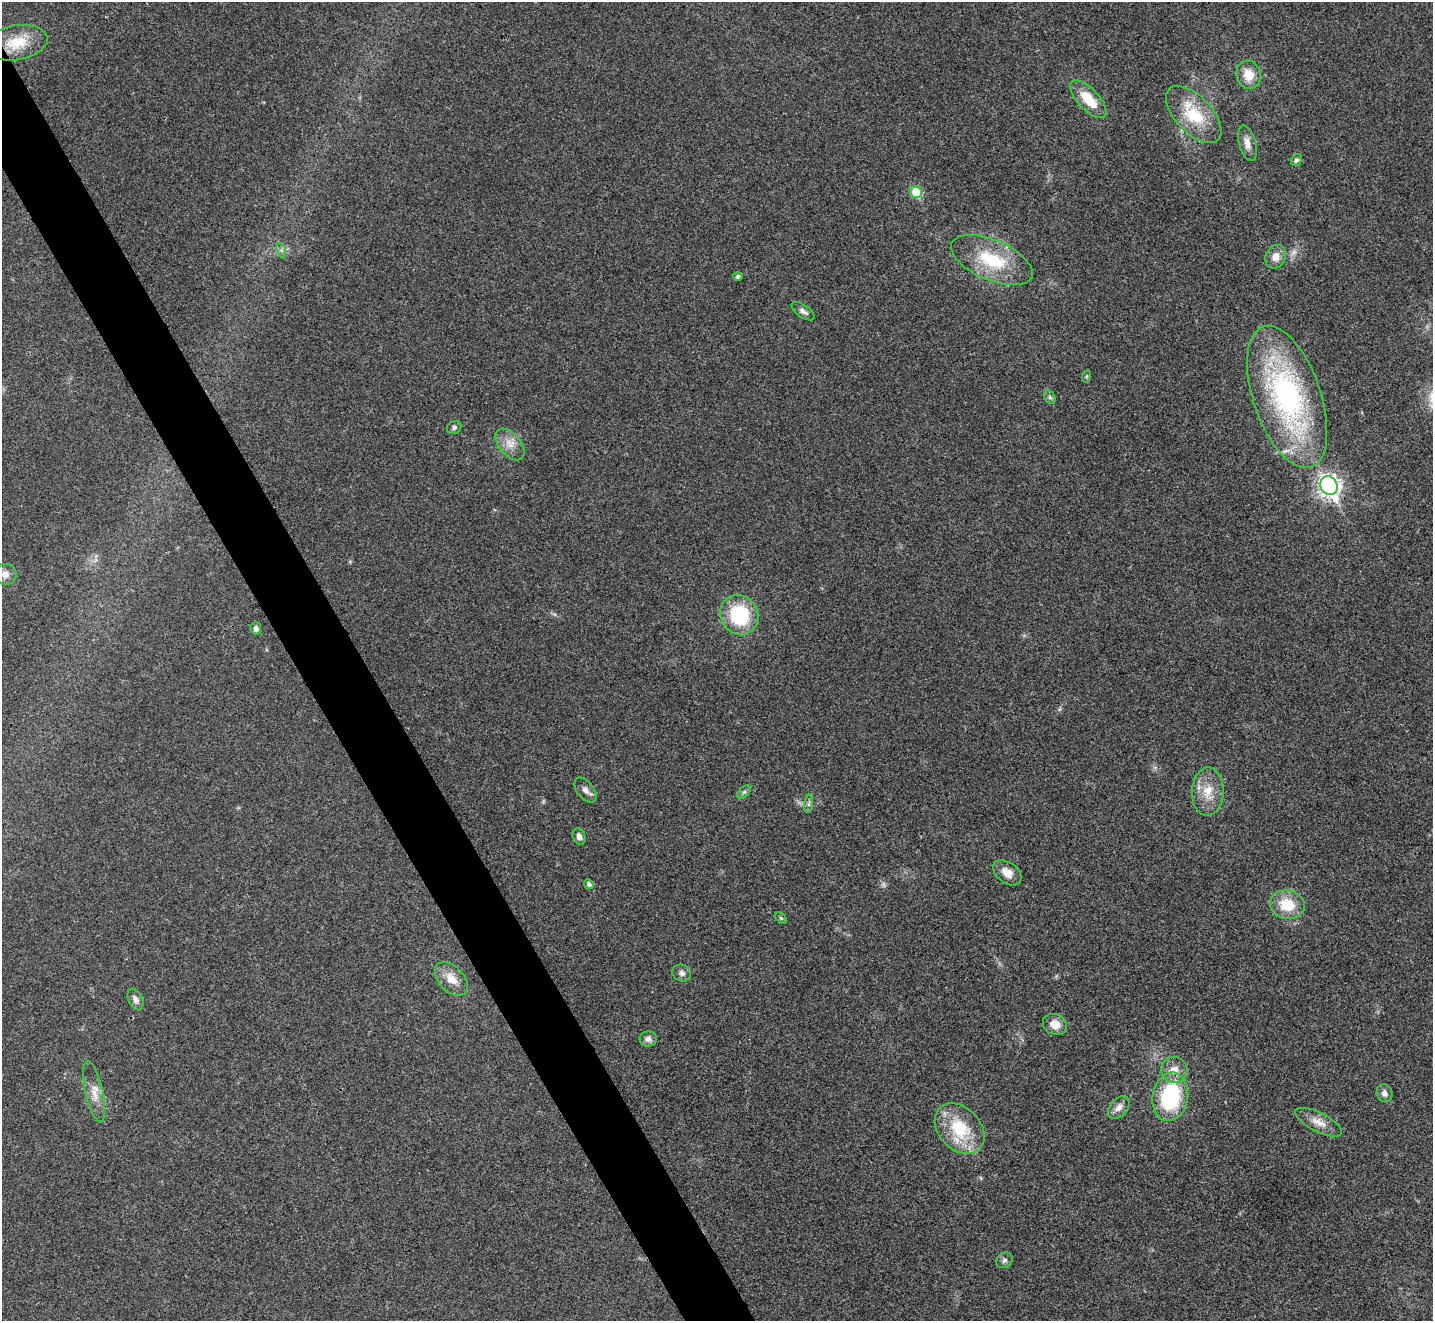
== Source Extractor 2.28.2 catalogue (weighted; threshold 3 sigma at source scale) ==
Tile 11 of 4 x 4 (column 3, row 3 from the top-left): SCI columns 2870-4300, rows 1610-2928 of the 5735 x 5724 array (HDU 1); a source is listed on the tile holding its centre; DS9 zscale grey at full resolution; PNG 1435 x 1323 px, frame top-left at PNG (2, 2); each listed source drawn as its Kron ellipse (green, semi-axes under 4 px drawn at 4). Shown black and unused: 5% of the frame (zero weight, under 3 of 4 exposures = <1% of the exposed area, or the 3 px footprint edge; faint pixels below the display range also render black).
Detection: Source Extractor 2.28.2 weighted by HDU 2 'WHT'; one run over the whole footprint, this tile lists its part. Background 0.0205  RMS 0.0043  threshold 0.0191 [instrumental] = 3 sigma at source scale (4.5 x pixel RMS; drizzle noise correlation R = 1.50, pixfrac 1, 0.05/0.05 arcsec/px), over >= 5 px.
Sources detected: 45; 1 too faint to see at this stretch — neither listed nor drawn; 1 inside a brighter listed object's ellipse — not listed separately; the other 43 listed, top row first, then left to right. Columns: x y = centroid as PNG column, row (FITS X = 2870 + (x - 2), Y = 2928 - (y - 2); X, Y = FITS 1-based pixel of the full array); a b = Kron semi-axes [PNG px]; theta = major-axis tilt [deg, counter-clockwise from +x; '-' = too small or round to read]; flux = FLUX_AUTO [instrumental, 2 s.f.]
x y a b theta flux
17 43 31 17 10 13
1249 75 14 12 -75 7
1088 99 24 10 -47 11
1194 114 35 18 -47 19
1247 143 18 8 -74 3.3
1296 160 6 5 - 0.89
916 192 6 5 - 13
281 250 7 4 -71 1
1276 257 12 10 62 3.9
992 260 44 20 -23 23
738 276 5 4 - 1.3
803 311 13 6 -35 2
1087 376 6 4 70 0.56
1050 397 7 5 -59 0.88
1287 397 74 33 -71 100
454 428 7 6 - 1.1
510 444 19 10 -50 5
1329 486 10 8 -61 230
5 574 11 10 - 2.9
739 615 20 18 -57 29
256 628 6 5 - 1.4
585 790 14 8 -51 2.2
1208 791 24 16 87 9.1
744 792 8 4 44 0.82
809 804 9 4 81 1
579 836 8 6 -67 1.9
1007 873 16 10 -37 4.5
589 884 5 4 - 1.4
1287 905 17 14 -11 12
781 918 7 4 -44 0.66
682 973 9 8 - 1.8
451 979 20 12 -46 6.5
135 999 11 7 -62 2.2
1055 1024 12 10 -26 4.6
648 1039 8 7 - 1.9
1174 1070 13 13 - 5
94 1092 31 8 -77 5.4
1385 1093 9 7 -64 2
1170 1097 24 17 80 39
1119 1107 13 8 49 2.9
1319 1122 25 9 -27 5
960 1129 28 21 -46 21
1004 1260 9 7 35 1.3